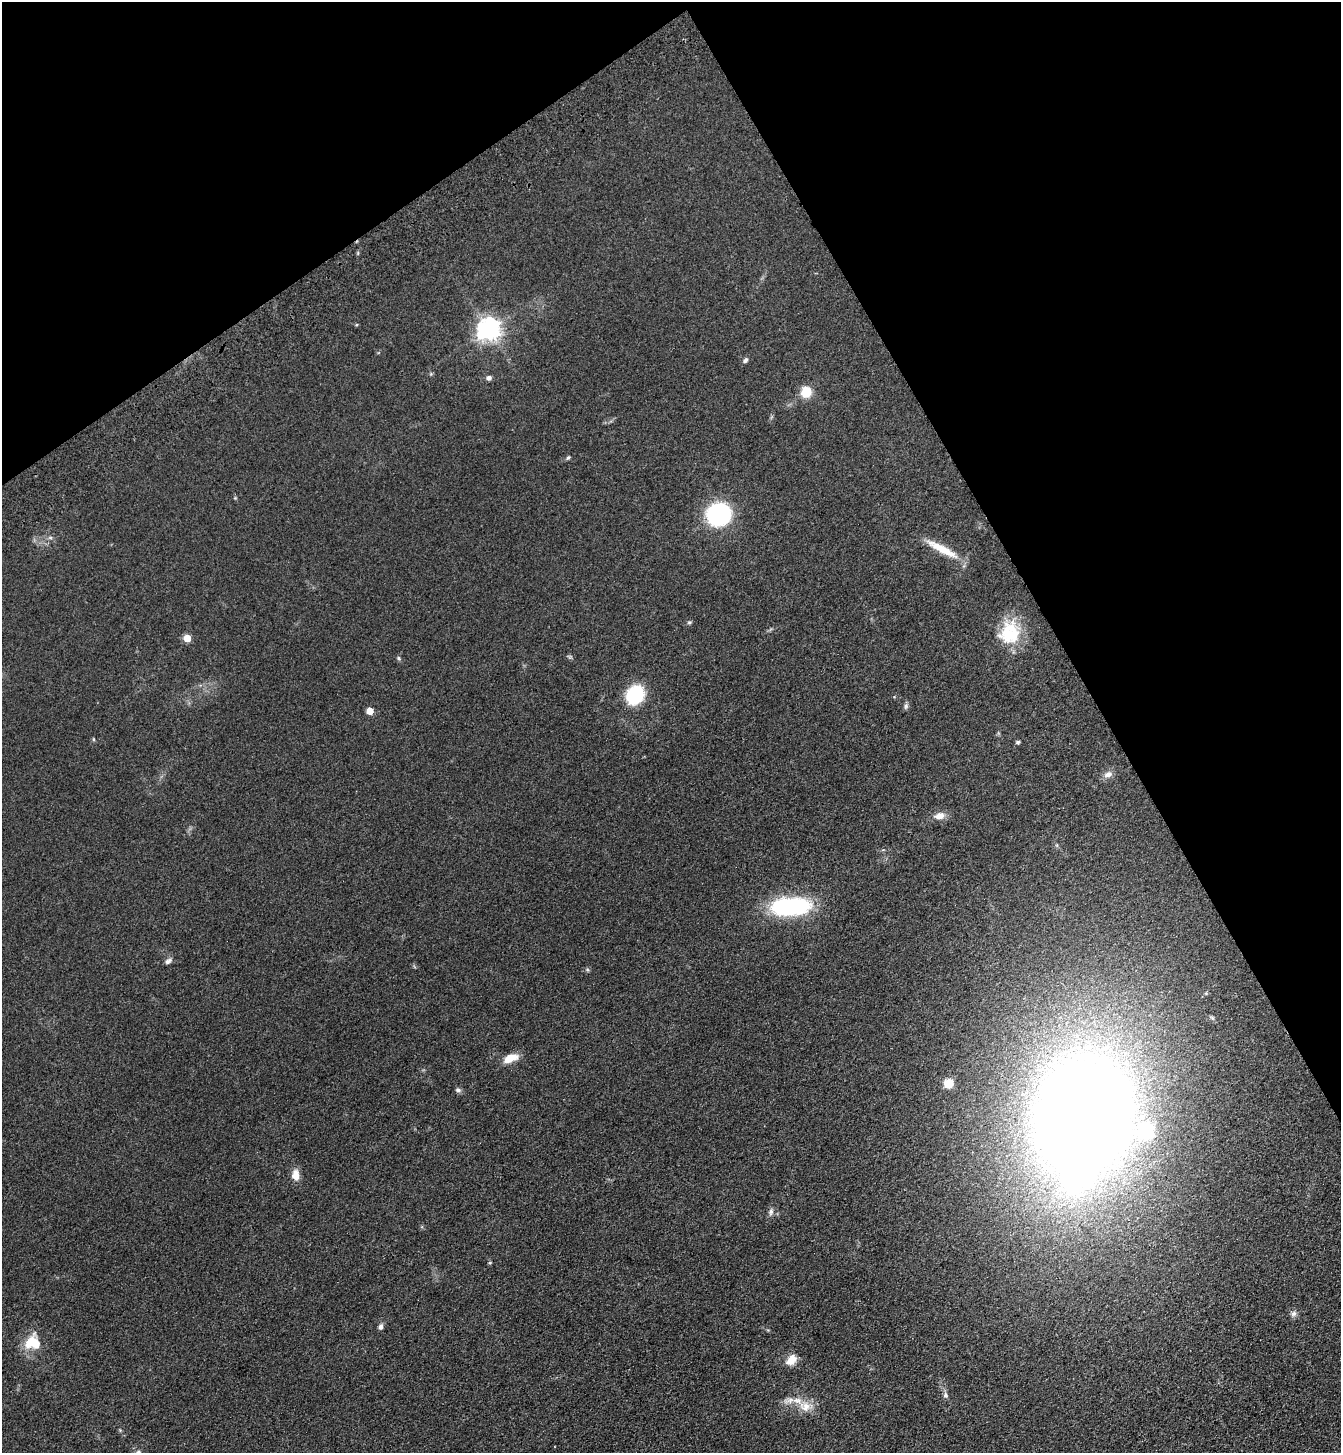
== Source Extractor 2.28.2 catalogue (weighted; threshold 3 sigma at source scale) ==
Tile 3 of 4 x 4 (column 3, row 1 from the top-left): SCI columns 2913-4251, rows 4459-5909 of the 5958 x 6014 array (HDU 1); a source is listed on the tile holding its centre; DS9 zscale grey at full resolution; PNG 1343 x 1455 px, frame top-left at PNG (2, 2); no overlay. Shown black and unused: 28% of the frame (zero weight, under 3 of 4 exposures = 6% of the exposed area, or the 3 px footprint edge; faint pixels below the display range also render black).
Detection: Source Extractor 2.28.2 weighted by HDU 2 'WHT'; one run over the whole footprint, this tile lists its part. Background 0.118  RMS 0.0089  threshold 0.0402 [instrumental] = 3 sigma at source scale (4.5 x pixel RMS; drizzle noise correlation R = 1.50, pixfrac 1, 0.05/0.05 arcsec/px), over >= 5 px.
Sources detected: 37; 4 inside a brighter listed object's ellipse — not listed separately; the other 33 listed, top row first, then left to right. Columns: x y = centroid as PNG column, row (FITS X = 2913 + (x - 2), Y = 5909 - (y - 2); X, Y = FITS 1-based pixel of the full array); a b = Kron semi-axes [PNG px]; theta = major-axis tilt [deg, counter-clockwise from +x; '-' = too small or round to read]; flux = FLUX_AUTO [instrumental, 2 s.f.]
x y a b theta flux
489 329 8 7 - 660
745 360 7 6 - 2.1
489 378 6 5 - 3.1
806 392 13 12 - 14
568 458 6 4 65 1.3
718 514 15 13 16 160
50 538 7 4 18 1.5
942 549 44 8 -28 20
689 622 6 4 20 1.3
1009 633 34 25 83 37
187 638 5 5 - 18
398 658 6 4 -39 1.3
635 695 18 14 58 53
906 706 8 5 81 2.2
370 711 5 5 - 14
93 739 5 3 - 0.88
1018 742 4 4 - 1.7
1108 774 12 7 21 5.1
940 816 13 8 9 7
791 906 38 17 3 100
168 961 10 6 34 2.9
511 1058 18 9 23 13
948 1083 9 8 - 12
458 1090 9 5 -14 2.2
1083 1118 91 65 82 2300
296 1175 11 8 -88 9.5
771 1212 10 6 82 2.9
1293 1313 8 7 - 3.1
381 1327 7 6 - 2.8
30 1341 25 11 56 17
791 1360 14 9 48 10
945 1395 8 6 -81 2.5
805 1406 18 14 -14 14